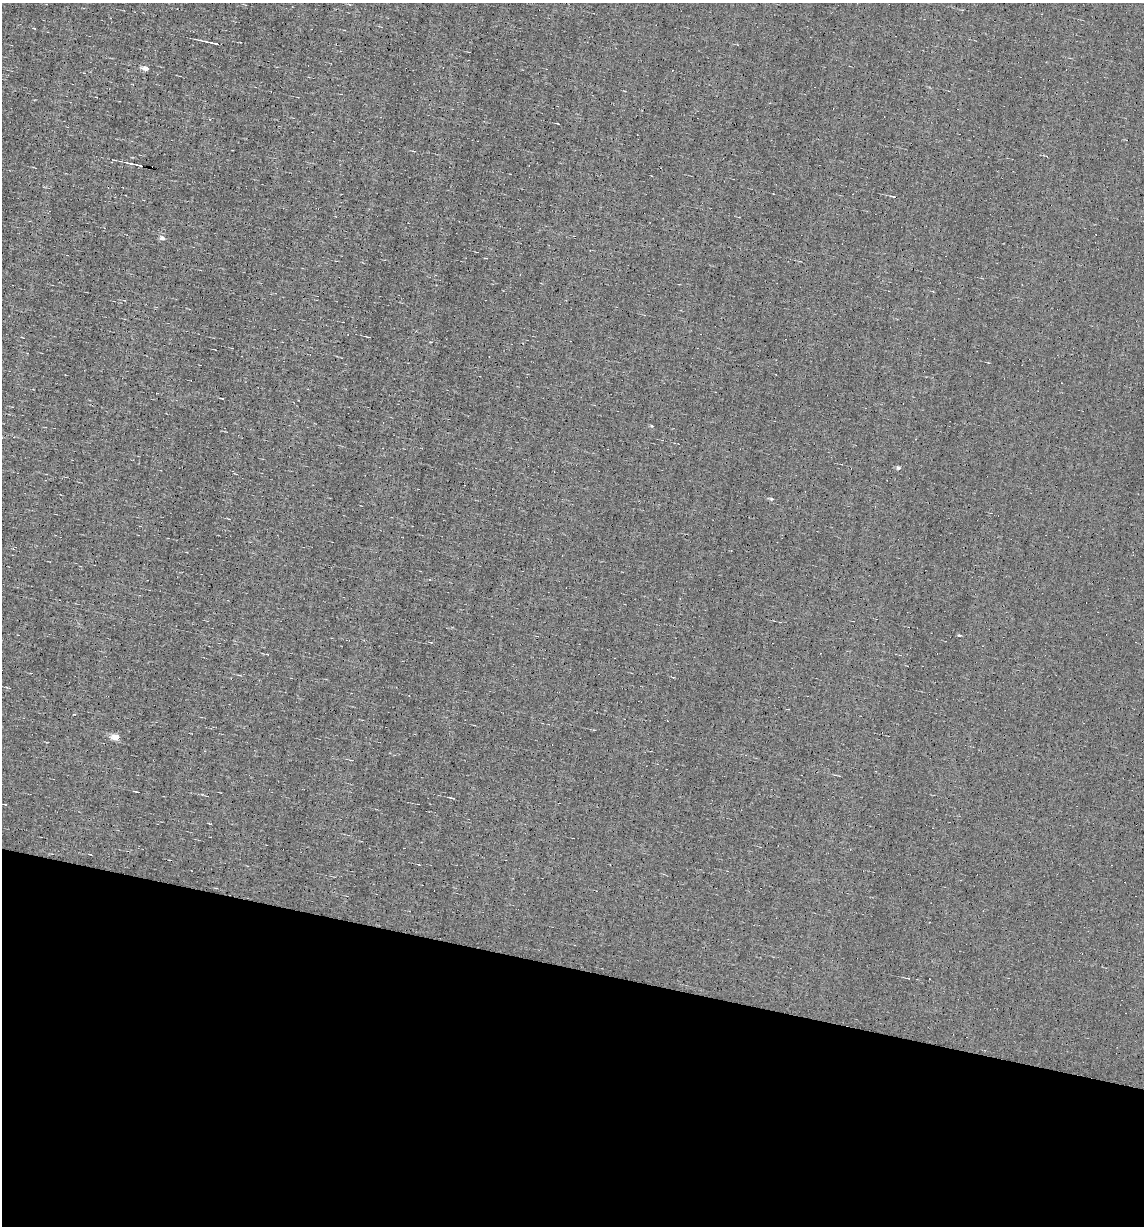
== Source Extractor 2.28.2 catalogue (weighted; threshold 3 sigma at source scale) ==
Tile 15 of 4 x 4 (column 3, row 4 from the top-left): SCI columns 2402-3543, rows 1-1224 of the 4919 x 4895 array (HDU 1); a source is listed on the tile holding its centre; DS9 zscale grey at full resolution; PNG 1146 x 1228 px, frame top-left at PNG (2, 3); no overlay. Shown black and unused: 21% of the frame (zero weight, under 5 of 9 exposures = <1% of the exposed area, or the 3 px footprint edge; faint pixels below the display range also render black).
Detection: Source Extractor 2.28.2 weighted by HDU 2 'WHT'; one run over the whole footprint, this tile lists its part. Background 0.0012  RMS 0.038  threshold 0.157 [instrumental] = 3 sigma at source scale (4.09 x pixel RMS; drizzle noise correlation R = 1.36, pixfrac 0.8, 0.05/0.05 arcsec/px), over >= 5 px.
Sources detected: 17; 1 cosmic-ray / hot-pixel residue — not listed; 1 inside a brighter listed object's ellipse — not listed separately; the other 15 listed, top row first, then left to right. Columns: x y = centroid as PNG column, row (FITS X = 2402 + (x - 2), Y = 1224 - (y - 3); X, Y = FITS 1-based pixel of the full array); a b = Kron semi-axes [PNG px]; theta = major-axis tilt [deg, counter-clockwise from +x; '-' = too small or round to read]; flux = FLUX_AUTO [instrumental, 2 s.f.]
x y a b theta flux
211 43 16 3 -14 16
146 68 6 4 -14 24
134 164 12 2 -9 12
893 196 9 2 -9 5
162 238 5 5 - 17
486 258 2 2 - 2.2
222 398 3 2 - 2.2
652 426 5 3 - 3
898 468 5 4 - 8.3
771 499 6 5 - 4.9
959 635 4 3 - 4.7
116 737 5 4 - 58
137 792 6 2 -12 3.3
452 798 6 2 -17 3.6
4 804 7 2 -10 3.8
Unlisted compact peaks at least as high as the median listed source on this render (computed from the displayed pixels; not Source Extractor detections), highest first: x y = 74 714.